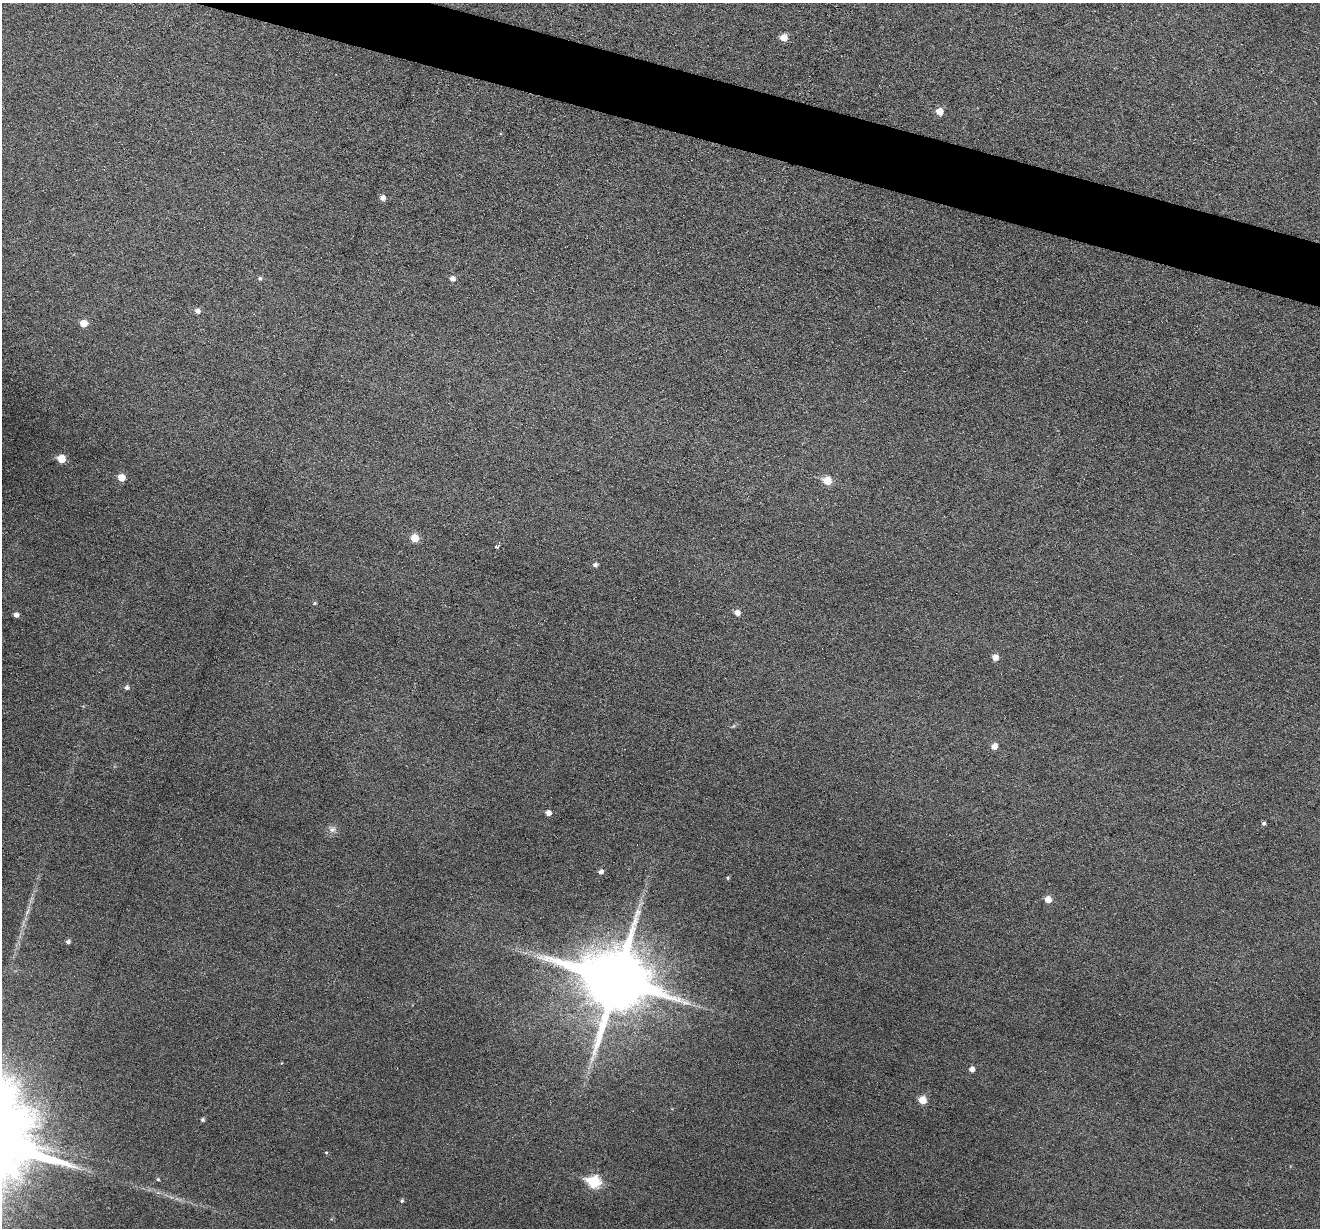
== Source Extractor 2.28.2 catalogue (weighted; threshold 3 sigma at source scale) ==
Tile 11 of 4 x 4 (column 3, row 3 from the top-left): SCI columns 2637-3954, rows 1358-2583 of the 5274 x 5295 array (HDU 1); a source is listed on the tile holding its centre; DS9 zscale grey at full resolution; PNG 1322 x 1230 px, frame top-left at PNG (2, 3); no overlay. Shown black and unused: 4% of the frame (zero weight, under 3 of 6 exposures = <1% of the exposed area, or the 3 px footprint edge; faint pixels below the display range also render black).
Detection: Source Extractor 2.28.2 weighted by HDU 2 'WHT'; one run over the whole footprint, this tile lists its part. Background 0.0453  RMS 0.0056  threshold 0.0229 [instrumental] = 3 sigma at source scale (4.09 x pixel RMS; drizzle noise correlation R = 1.36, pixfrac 0.8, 0.05/0.05 arcsec/px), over >= 5 px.
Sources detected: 36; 1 too faint to see at this stretch — not listed; the other 35 listed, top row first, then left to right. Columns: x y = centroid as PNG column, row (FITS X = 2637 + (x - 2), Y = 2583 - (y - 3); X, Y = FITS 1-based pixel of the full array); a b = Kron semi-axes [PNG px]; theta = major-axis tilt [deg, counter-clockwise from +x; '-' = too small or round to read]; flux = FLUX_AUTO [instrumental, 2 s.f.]
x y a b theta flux
784 37 6 6 - 5.2
940 111 6 6 - 5.7
382 198 5 5 - 2.3
260 278 5 5 - 0.98
452 279 5 5 - 2.6
197 311 6 5 - 1.9
83 323 5 5 - 7.4
61 459 5 5 - 10
121 477 6 5 - 6
827 481 6 6 - 11
415 538 6 6 - 8.2
497 546 6 5 - 1.3
595 565 5 4 - 1.6
315 603 5 4 - 0.65
737 613 6 5 - 2.8
16 615 5 5 - 2
995 657 6 6 - 3.8
127 688 6 5 - 1.3
994 746 6 5 - 4
548 813 5 4 - 2.7
1264 823 4 4 - 1
332 830 8 7 - 2
601 872 6 5 - 1.9
728 878 5 4 - 0.69
1048 899 6 5 - 4.8
27 912 11 3 61 1.5
68 942 5 4 - 1.3
616 981 21 18 -17 4800
972 1069 5 5 - 2.6
922 1100 6 6 - 8
202 1120 4 4 - 1
326 1152 5 3 - 0.45
158 1179 4 4 - 0.6
594 1182 7 6 - 41
402 1201 5 4 - 0.8